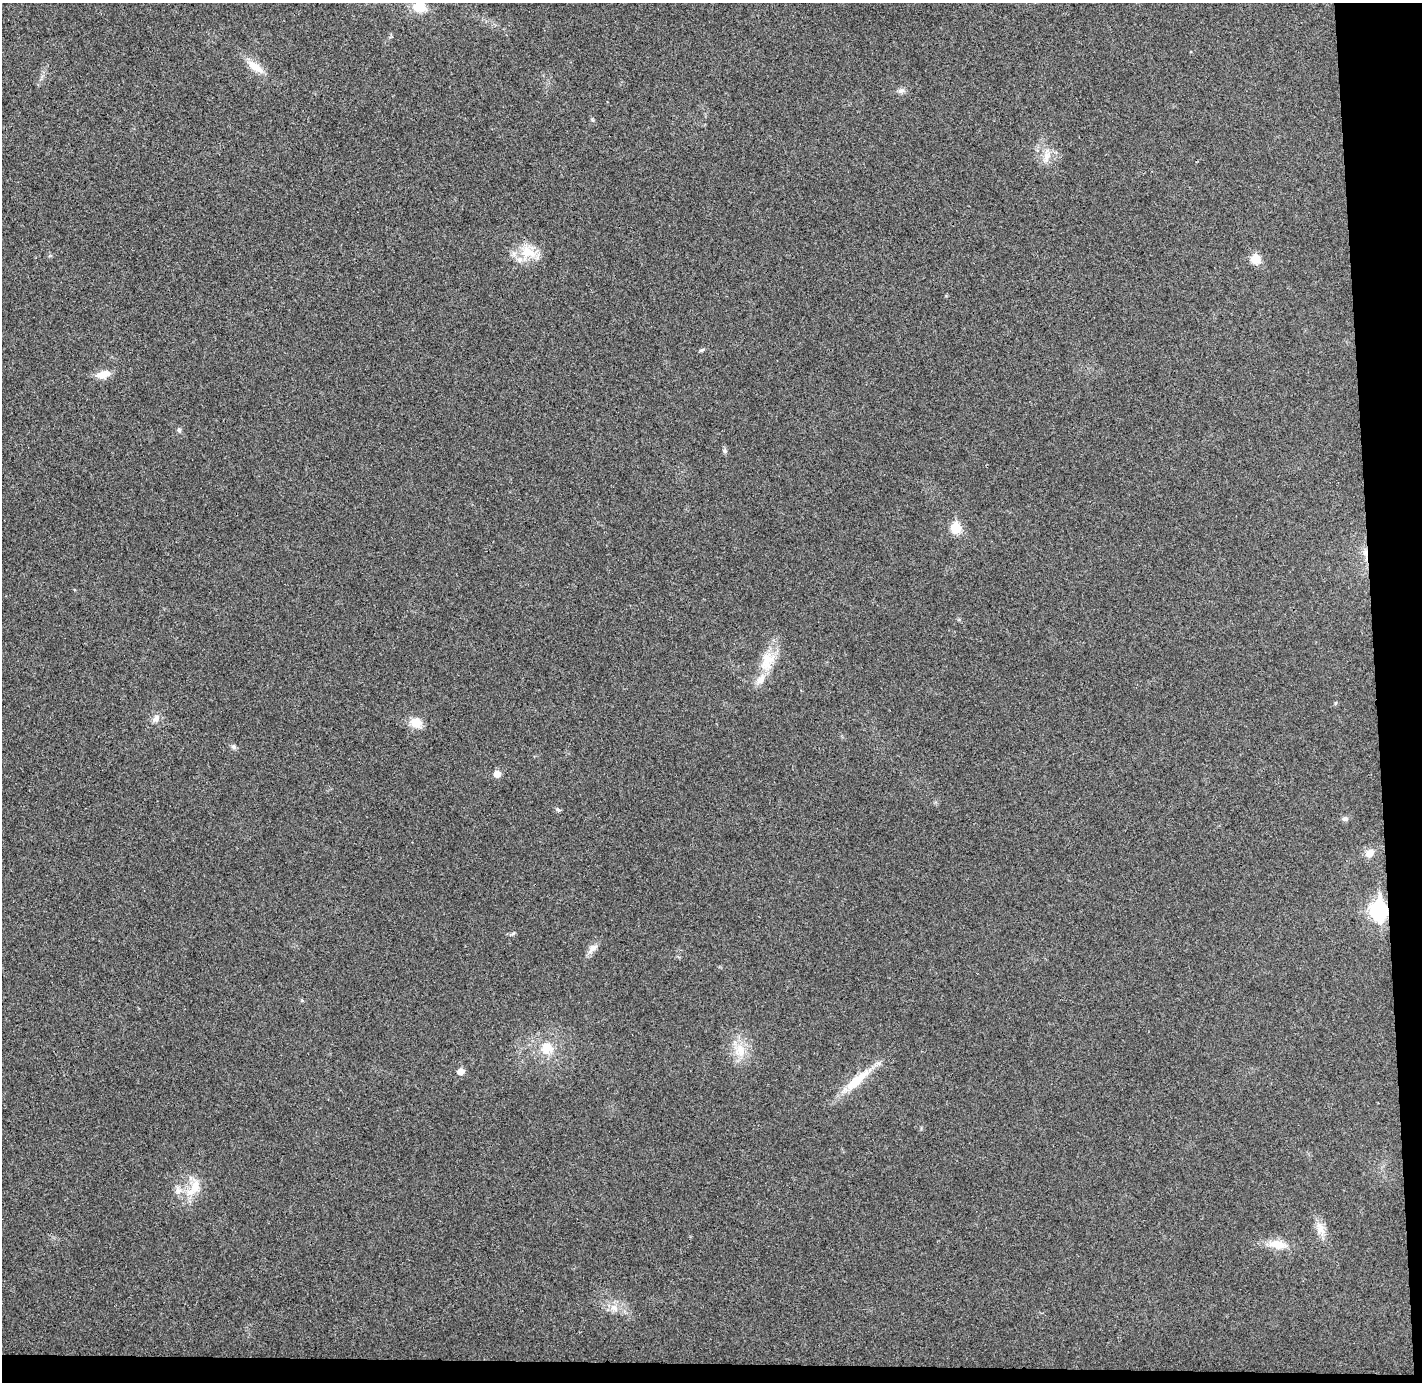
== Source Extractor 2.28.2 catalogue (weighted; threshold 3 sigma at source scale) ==
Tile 9 of 3 x 3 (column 3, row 3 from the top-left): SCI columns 2899-4318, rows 82-1461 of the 4375 x 4313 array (HDU 1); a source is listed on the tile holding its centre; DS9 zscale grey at full resolution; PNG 1424 x 1384 px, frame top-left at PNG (2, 3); no overlay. Shown black and unused: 5% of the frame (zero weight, under 3 of 4 exposures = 6% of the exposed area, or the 3 px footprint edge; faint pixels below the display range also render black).
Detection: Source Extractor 2.28.2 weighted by HDU 2 'WHT'; one run over the whole footprint, this tile lists its part. Background 0.0292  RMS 0.0065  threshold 0.0293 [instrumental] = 3 sigma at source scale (4.5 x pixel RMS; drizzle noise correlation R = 1.50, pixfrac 1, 0.05/0.05 arcsec/px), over >= 5 px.
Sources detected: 32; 2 inside a brighter listed object's ellipse — not listed separately; the other 30 listed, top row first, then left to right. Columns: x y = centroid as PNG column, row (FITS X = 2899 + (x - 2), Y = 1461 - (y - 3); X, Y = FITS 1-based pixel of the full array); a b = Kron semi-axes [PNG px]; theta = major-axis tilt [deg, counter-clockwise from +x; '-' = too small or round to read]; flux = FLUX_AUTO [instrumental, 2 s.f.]
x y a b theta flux
419 7 14 12 -7 11
255 66 24 9 -35 8.4
901 91 10 5 13 2
1046 156 16 8 90 5.4
528 252 24 15 -23 14
1255 259 9 9 - 9.1
701 350 7 4 27 0.98
103 374 19 8 13 6.2
179 430 6 5 - 1.2
725 451 6 5 - 1.3
956 528 6 6 - 30
767 661 29 17 70 17
156 719 11 7 52 3
416 723 16 12 -15 7.6
233 746 7 4 0 1.2
497 774 5 5 - 7.4
558 810 6 4 -20 0.94
1345 819 8 6 -19 1.7
1369 853 14 10 37 5
1379 911 9 7 88 210
592 948 15 8 44 3.7
546 1048 18 16 1 12
740 1050 19 11 -87 10
461 1071 5 5 - 6.3
854 1083 29 13 42 15
195 1186 25 12 70 11
178 1191 9 7 71 2.8
1320 1228 19 10 -71 6.6
1277 1244 26 11 -9 9.9
614 1308 10 5 -27 3
Overlapping masked pixels (flux is a lower limit): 1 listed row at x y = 1379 911
Isophote crosses this tile's border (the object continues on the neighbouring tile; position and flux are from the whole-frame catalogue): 1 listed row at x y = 419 7
Unlisted compact peaks at least as high as the median listed source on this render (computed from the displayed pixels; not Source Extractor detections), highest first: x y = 513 933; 592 119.